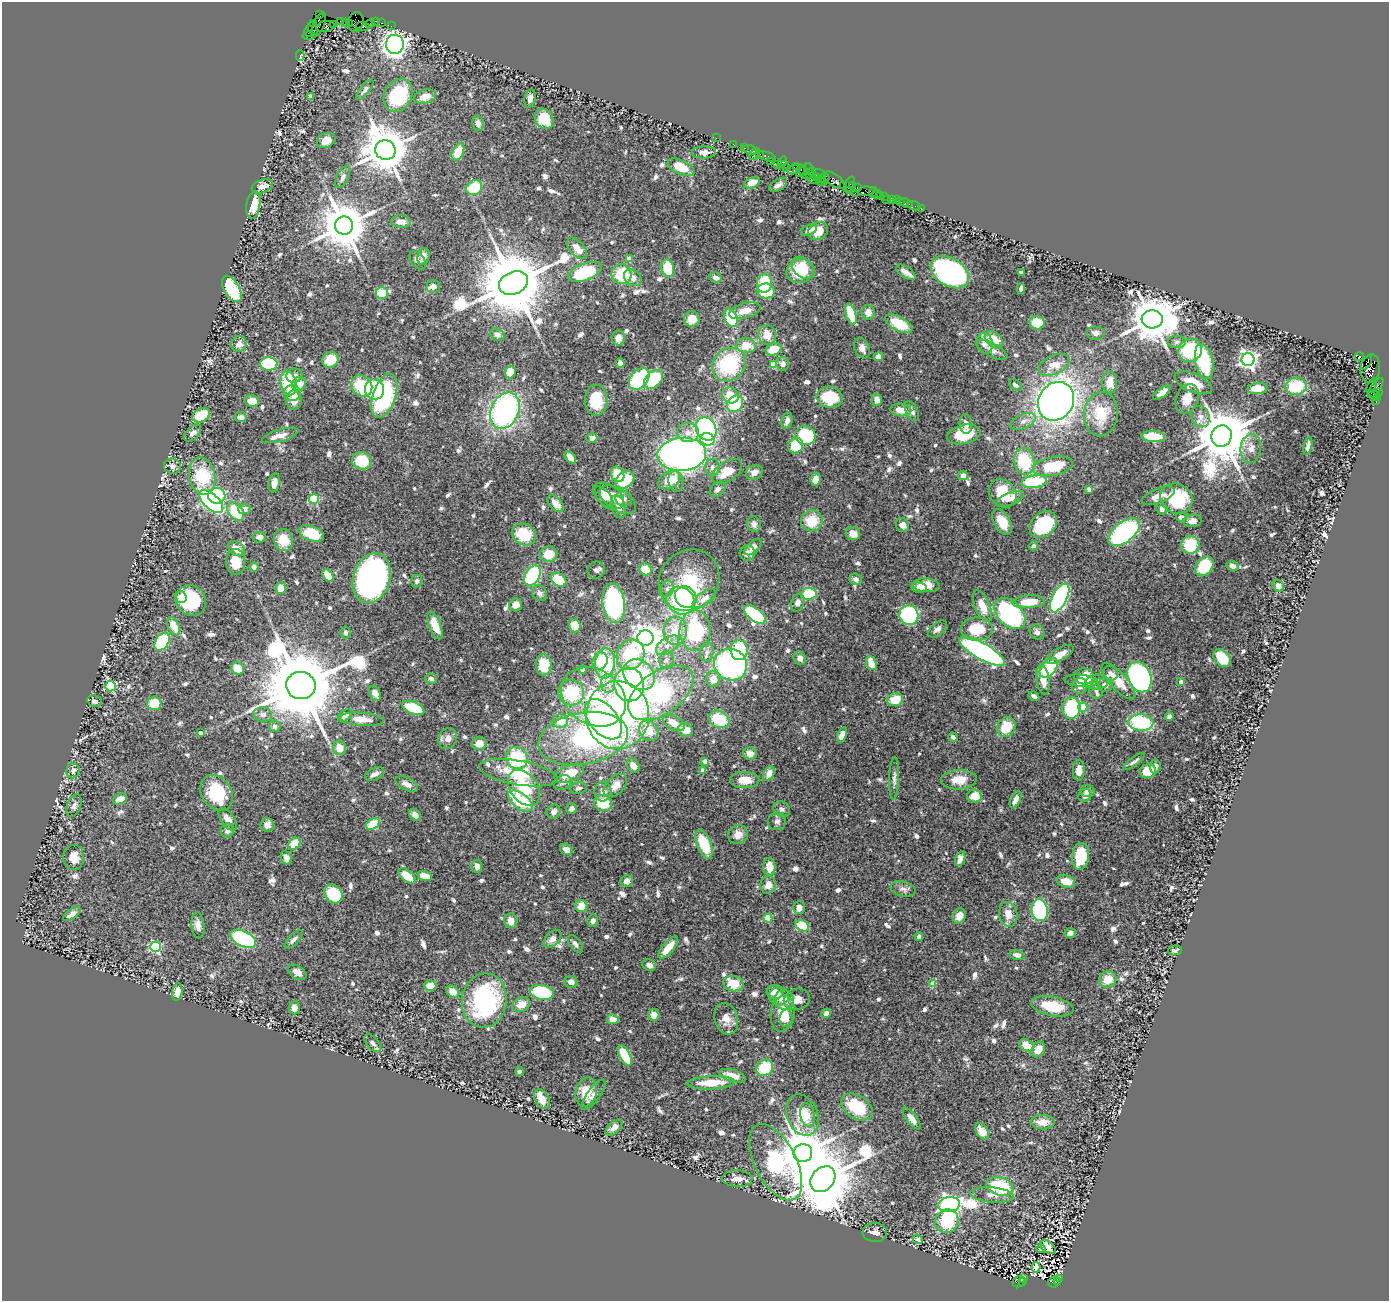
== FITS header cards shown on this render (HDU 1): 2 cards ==
NAXIS1  =                 1387
NAXIS2  =                 1299

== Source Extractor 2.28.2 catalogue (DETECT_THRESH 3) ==
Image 1387 x 1299 px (HDU 1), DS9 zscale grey, 1 PNG px = 1 image px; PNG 1391 x 1303 px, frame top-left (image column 1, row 1299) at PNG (2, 2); each listed source drawn as its Kron ellipse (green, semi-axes under 4 px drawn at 4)
Background 1.51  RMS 0.033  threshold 0.1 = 3 sigma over >= 5 px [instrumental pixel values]
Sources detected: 831; of the 831, the 500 brightest by FLUX_AUTO listed and drawn (331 fainter detections omitted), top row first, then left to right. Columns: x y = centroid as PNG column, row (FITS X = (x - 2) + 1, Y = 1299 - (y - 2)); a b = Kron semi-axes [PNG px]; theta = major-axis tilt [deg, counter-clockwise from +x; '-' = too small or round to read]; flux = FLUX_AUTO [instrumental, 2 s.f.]
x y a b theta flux
319 15 4 2 - 41
340 21 2 2 - 60
376 21 3 3 - 130
345 22 3 2 - 79
356 22 10 7 75 460
349 23 2 2 - 40
382 23 3 2 - 61
314 24 3 2 - 77
333 24 3 2 - 72
370 24 4 2 - 140
319 25 13 5 64 610
325 26 9 5 13 900
363 26 7 4 -3 590
391 26 2 2 - 45
313 30 8 3 -67 300
309 31 5 3 - 85
309 36 6 3 9 240
395 44 9 9 - 1600
300 55 5 3 - 46
365 90 12 4 51 8.7
398 95 17 13 61 150
311 96 4 3 - 8.4
425 97 11 7 14 25
530 99 9 5 79 14
544 119 11 8 -59 58
478 123 8 5 -79 10
716 138 2 2 - 48
326 140 9 7 25 21
733 144 3 2 - 40
744 148 3 2 - 130
385 150 10 9 - 9400
750 150 7 3 -19 130
458 152 9 5 66 52
704 152 12 6 4 12
755 154 7 3 59 330
760 155 3 3 - 170
767 156 9 3 -22 280
770 162 3 2 - 100
782 162 6 2 55 150
777 165 3 3 - 250
784 165 4 3 - 130
681 167 14 7 -26 50
797 167 4 3 - 160
787 168 2 2 - 180
793 169 6 3 30 170
800 171 6 3 75 450
804 171 4 4 - 270
809 171 8 2 -83 280
812 172 4 2 - 270
819 174 7 3 -18 500
806 175 4 3 - 260
343 177 12 5 64 8.4
816 177 2 2 - 120
821 178 3 3 - 320
813 179 2 2 - 78
825 179 5 3 - 320
834 180 12 6 -35 800
821 181 6 3 -35 460
752 183 8 5 23 20
849 184 8 3 65 230
778 185 10 5 34 9.9
843 185 2 2 - 110
852 185 3 3 - 150
262 186 11 6 20 19
474 188 8 7 - 79
857 188 3 2 - 120
849 191 4 3 - 190
866 191 9 4 3 530
873 192 5 3 - 260
855 193 2 2 - 230
877 194 4 3 - 140
880 195 3 2 - 40
884 196 2 2 - 25
886 199 2 2 - 33
891 199 4 3 - 240
896 200 2 2 - 26
901 202 2 2 - 53
906 203 7 3 -18 28
253 205 14 7 81 64
914 206 7 2 -18 44
921 208 2 2 - 18
401 222 10 6 -6 17
344 226 9 9 - 11000
809 230 8 5 23 11
818 231 10 8 32 31
577 248 13 7 -49 29
424 256 8 6 75 14
629 259 4 4 - 22
418 260 10 6 -51 9.1
668 268 9 6 -80 83
803 268 13 9 -42 63
800 271 14 12 26 84
585 272 17 8 21 140
906 272 11 5 -33 15
950 272 21 14 -32 620
1021 273 4 3 - 8.3
622 274 10 10 - 87
633 278 9 7 -41 17
715 278 6 5 - 10
513 283 15 11 23 28000
764 283 9 7 83 100
433 286 6 6 - 10
232 289 14 7 -60 160
1021 289 5 4 - 9.3
766 291 9 7 -10 82
382 293 6 6 - 49
745 311 16 7 14 31
868 312 7 6 - 19
851 314 11 5 -72 85
731 318 10 6 -67 100
692 319 8 7 - 29
1152 319 10 9 - 11000
1037 323 7 6 - 53
899 324 15 7 -28 85
1095 333 9 7 0 11
497 335 7 6 - 10
767 335 10 8 -75 32
618 338 7 6 - 14
994 340 10 7 -40 46
1177 342 9 6 2 7.7
985 343 10 8 -75 16
239 344 8 7 - 17
746 345 9 7 -9 39
862 348 10 7 -67 15
774 349 8 6 19 49
992 350 17 6 -28 17
1190 350 12 11 - 160
1359 356 4 3 - 1900
878 357 5 4 - 12
330 360 8 7 - 48
1248 360 6 6 - 1000
1204 362 18 8 -78 160
1367 362 8 3 60 250
620 363 5 4 - 12
269 364 8 6 -1 110
783 364 6 6 - 11
729 365 18 15 42 180
773 365 4 4 - 40
1054 365 16 9 25 39
1370 369 14 9 82 2000
510 372 6 5 - 56
294 376 8 7 - 11
639 379 12 8 50 170
653 379 11 7 43 130
1110 382 11 7 -88 26
288 383 12 7 -80 130
1193 383 20 9 -24 54
299 384 7 6 - 36
1015 385 7 4 -39 8.3
1372 385 8 3 63 770
362 386 11 9 -48 96
1296 386 10 8 6 92
1258 388 10 5 3 37
1376 388 12 4 57 800
374 389 10 9 - 180
1378 392 4 3 - 480
292 393 8 8 - 21
1162 393 10 4 37 12
730 395 8 7 - 48
1374 395 7 3 -37 340
384 396 23 11 72 270
829 397 13 10 -11 96
1187 399 15 11 68 32
294 400 10 8 -87 21
596 400 15 11 -89 79
877 400 6 5 - 17
252 401 7 5 -15 28
1056 401 20 17 58 1900
1376 402 4 3 - 120
735 404 9 7 49 100
901 410 10 6 -5 27
505 411 19 13 66 540
912 411 11 6 -63 8.8
1101 414 22 17 84 69
201 415 9 6 28 56
1200 416 11 9 -63 15
241 417 6 5 - 8.5
787 421 8 5 74 10
1023 421 13 7 24 14
966 424 9 6 -85 12
706 429 12 10 -63 460
688 432 11 9 -2 19
193 433 10 6 46 9.9
964 434 17 9 12 72
805 435 10 9 - 120
280 436 19 6 16 20
1153 436 12 5 -3 49
1222 436 11 10 - 16000
592 438 5 4 - 12
707 439 7 6 - 85
796 445 8 7 - 68
1308 446 9 4 78 9.4
1251 448 14 10 84 21
682 454 24 16 4 1300
570 457 7 4 -48 20
362 461 10 8 -18 77
1024 461 13 10 -80 120
172 466 8 7 - 13
1053 466 20 9 10 110
712 467 9 7 83 11
727 471 17 10 35 46
754 472 9 7 27 14
618 474 8 6 -65 74
963 475 5 5 - 11
202 476 19 13 -77 120
816 479 6 5 - 25
625 480 10 8 36 85
669 480 12 8 35 49
676 481 10 7 -81 14
1034 482 13 6 7 130
274 483 9 5 78 19
718 489 9 6 43 10
1089 489 4 3 - 15
1003 493 15 12 -49 66
217 496 8 8 - 160
608 496 17 10 -35 32
1158 496 17 7 22 22
604 497 13 6 -54 15
314 499 5 5 - 150
624 499 8 7 - 8.3
1010 499 15 6 22 17
1176 499 17 14 -30 140
618 500 20 10 -32 22
211 502 15 7 -42 430
556 504 10 6 -47 19
618 507 12 6 -72 15
245 509 6 5 - 10
1162 509 6 5 - 9.2
236 511 10 7 -51 90
1181 517 5 4 - 10
812 521 11 10 - 58
1192 521 9 6 6 13
1002 522 14 8 -61 39
754 524 8 6 -70 11
1043 524 15 11 42 140
903 525 7 6 - 14
1124 532 18 10 38 510
311 533 13 7 -18 64
524 534 12 10 -32 83
853 534 7 6 - 21
259 537 6 5 - 12
283 540 11 9 -73 47
1190 545 9 9 - 86
1033 546 5 4 - 7.8
753 547 10 5 43 15
236 549 9 6 -35 21
747 553 8 7 - 14
548 554 9 8 - 38
236 562 13 9 -89 39
1204 566 11 8 53 91
1232 566 6 5 - 11
254 567 4 4 - 9
645 569 6 5 - 44
596 570 9 8 - 8.4
328 575 7 4 -56 41
532 575 11 7 60 190
372 578 25 18 73 1100
856 579 6 5 - 9.5
559 580 8 6 -33 64
689 580 32 29 49 160
417 581 6 5 - 8.5
926 585 13 7 -3 26
1278 586 6 5 - 18
919 587 8 5 -11 10
281 588 6 5 - 30
667 589 8 6 74 7.7
539 593 8 7 - 9.7
809 594 8 5 6 95
181 597 6 5 - 11
686 597 11 10 - 260
1060 598 16 7 63 560
704 599 13 6 35 25
191 601 16 14 -53 160
681 601 15 13 -40 160
1029 602 16 6 4 59
614 603 20 11 -83 340
797 603 9 6 69 13
516 605 6 6 - 23
982 606 17 7 -67 33
755 614 13 6 -36 210
1010 614 18 12 -45 350
909 615 10 9 - 250
435 625 15 6 -68 42
174 626 10 5 -64 32
575 626 7 5 -71 38
938 629 11 6 38 11
977 629 16 11 0 69
695 630 20 15 87 220
675 631 14 11 86 54
1037 632 8 7 - 10
346 633 6 5 - 8.2
645 638 8 7 - 2900
162 642 10 6 56 150
668 645 13 7 35 18
739 650 10 8 -85 110
982 651 26 8 -29 580
707 652 9 7 80 9.3
631 655 15 13 63 130
1060 655 15 6 30 27
800 658 7 6 - 13
1222 658 10 7 -48 73
666 660 9 7 80 9.7
600 661 8 7 - 76
605 663 15 10 84 110
871 663 7 5 -66 40
544 665 10 8 -88 59
731 665 17 15 -28 580
238 668 7 5 -32 48
1049 668 11 7 52 130
582 670 4 4 - 12
1110 673 8 7 - 9.5
639 675 17 14 -42 170
1084 676 10 8 -2 39
1139 677 16 11 -67 740
431 679 6 5 - 8.5
713 679 8 7 - 25
1043 680 15 6 -82 20
1081 681 17 6 -6 42
1118 681 23 8 -48 47
1097 682 11 7 6 12
1181 682 4 4 - 10
608 683 9 7 -86 13
629 685 17 15 -80 370
1105 685 7 7 - 11
111 686 5 5 - 210
301 686 15 13 -8 39000
1080 686 8 7 - 20
1096 690 8 6 -72 8.9
571 692 13 13 - 120
375 693 8 5 -64 14
661 693 37 21 35 340
1034 696 6 4 -30 8.4
593 697 34 27 -34 210
895 700 8 6 16 48
95 701 7 5 -15 7.9
154 703 7 7 - 63
1083 707 4 4 - 98
413 708 11 6 -23 100
1071 708 10 9 - 210
263 714 9 7 -9 9.7
345 715 8 5 38 11
618 715 34 31 89 640
1169 716 4 4 - 8.1
362 719 22 6 -5 29
603 719 23 14 -50 300
719 719 11 8 -29 82
560 721 8 7 - 32
674 723 12 6 -29 29
1141 723 12 8 -3 210
275 726 6 5 - 8.5
1006 727 10 9 - 54
685 730 8 6 -11 27
649 731 11 9 -57 46
200 733 4 4 - 11
842 735 8 4 71 19
953 737 5 4 - 8.7
448 739 10 9 - 17
583 739 45 26 10 460
479 744 7 6 - 24
339 748 7 6 - 30
750 753 7 6 - 19
517 758 11 10 - 130
705 761 4 4 - 26
1134 761 13 4 36 7.6
633 766 7 6 - 20
1155 766 7 5 83 9.4
703 770 4 4 - 25
1079 770 10 6 87 16
73 771 7 6 - 9.9
1148 771 8 7 - 58
518 773 39 12 -10 110
569 773 16 8 23 52
375 774 10 5 27 13
769 774 8 5 65 23
894 778 21 5 88 10
745 780 15 8 0 42
959 780 18 9 3 37
563 783 9 7 26 8.3
407 784 12 6 -27 14
615 786 14 8 45 25
524 788 20 13 -55 85
578 788 8 6 12 8.4
1088 791 7 6 - 10
603 792 9 8 - 15
217 793 19 15 -56 120
975 796 7 6 - 35
1085 796 7 6 - 15
120 799 7 5 25 21
1015 800 9 5 67 17
520 801 14 7 -37 140
603 803 9 8 - 60
74 805 12 7 69 9.5
571 809 6 5 - 9.7
782 809 9 7 -38 8.2
553 812 7 6 - 13
415 815 7 5 -46 10
228 819 13 6 -55 19
777 821 9 9 - 9.4
373 824 7 5 31 75
267 825 7 7 - 12
227 830 7 6 - 9.5
738 834 10 9 - 22
294 844 7 5 44 49
704 844 15 7 -69 85
566 849 7 5 -32 12
1080 856 13 8 83 90
74 857 12 10 88 27
286 858 7 5 -70 14
960 859 7 5 74 15
477 866 6 5 - 14
769 867 9 6 -86 31
407 876 10 5 -39 43
425 876 7 5 -17 29
627 881 6 5 - 12
1066 881 9 6 -15 30
768 885 9 7 77 19
903 889 13 7 -16 11
333 894 10 8 -51 110
581 906 6 6 - 33
799 908 6 5 - 19
1040 910 11 8 -78 230
72 914 10 4 34 13
1008 914 12 9 -76 24
959 916 8 6 65 21
768 918 4 4 - 74
511 921 7 6 - 20
593 921 6 5 - 8
198 925 13 6 -83 14
802 926 7 5 -26 99
1070 933 6 4 19 9.5
919 936 4 4 - 9.4
243 939 14 7 -26 330
294 939 12 5 47 8.7
552 939 10 6 44 14
575 944 10 5 -54 8.9
155 947 5 5 - 220
668 948 14 5 49 42
1175 950 7 5 9 7.7
1017 955 7 5 -14 12
649 965 7 5 -25 11
297 972 10 6 -35 13
1108 979 9 8 - 37
571 982 6 5 - 14
733 984 10 7 -10 45
933 984 4 4 - 40
430 986 6 5 - 30
177 992 9 5 81 23
453 992 7 5 -40 25
542 992 12 7 -10 150
775 992 8 7 - 23
779 996 10 9 - 23
797 999 13 10 14 22
784 1000 10 9 - 21
484 1001 27 22 83 360
521 1004 9 7 20 29
1052 1006 21 9 -11 67
294 1008 6 5 - 16
783 1013 18 12 80 49
826 1013 5 4 - 13
654 1015 6 6 - 19
786 1018 9 6 83 19
613 1019 5 5 - 23
726 1019 16 11 -73 23
373 1043 11 6 -49 8.8
1026 1045 8 5 -28 32
1038 1050 8 6 60 31
625 1056 11 5 -62 91
765 1068 9 7 39 89
520 1072 4 4 - 9.3
732 1076 13 6 -16 33
711 1083 23 6 3 55
586 1092 15 10 76 40
594 1095 18 6 55 15
542 1099 10 7 -60 23
857 1107 17 11 -34 110
802 1115 21 15 -68 61
808 1115 12 7 -81 16
912 1118 13 5 -54 19
1043 1122 12 7 -2 24
614 1128 10 5 41 19
982 1131 9 5 -56 24
803 1153 9 9 - 12000
776 1162 41 21 -63 390
737 1179 15 8 -4 21
823 1179 14 11 47 20000
1000 1186 14 9 -18 130
992 1195 22 7 -5 17
949 1204 11 7 5 1500
947 1221 12 11 - 100
875 1232 12 9 -4 14
918 1239 5 4 - 8.8
1048 1247 9 5 -35 14
1041 1249 4 3 - 10
1036 1267 5 4 - 33
1023 1278 3 2 - 360
1060 1278 3 3 - 290
1019 1282 6 5 - 500
1022 1282 3 3 - 210
1054 1282 6 5 - 410
1058 1282 3 3 - 100
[331 fainter detections neither listed nor drawn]